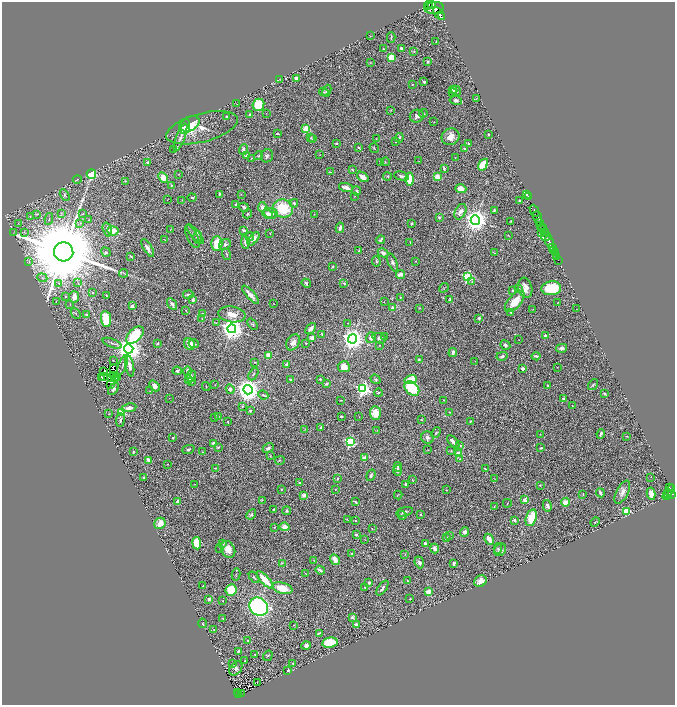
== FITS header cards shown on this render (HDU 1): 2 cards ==
NAXIS1  =                 1345
NAXIS2  =                 1405

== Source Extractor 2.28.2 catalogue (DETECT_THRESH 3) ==
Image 1345 x 1405 px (HDU 1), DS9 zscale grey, zoomed out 1/2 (1 PNG px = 2 x 2 image px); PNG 677 x 707 px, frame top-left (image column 1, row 1405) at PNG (2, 2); each listed source drawn as its Kron ellipse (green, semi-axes under 4 px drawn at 4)
Background 0.871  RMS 0.044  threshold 0.131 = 3 sigma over >= 5 px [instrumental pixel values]
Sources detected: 478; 39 cannot appear on this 1/2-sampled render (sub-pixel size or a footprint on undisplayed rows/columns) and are neither listed nor drawn; the other 439 listed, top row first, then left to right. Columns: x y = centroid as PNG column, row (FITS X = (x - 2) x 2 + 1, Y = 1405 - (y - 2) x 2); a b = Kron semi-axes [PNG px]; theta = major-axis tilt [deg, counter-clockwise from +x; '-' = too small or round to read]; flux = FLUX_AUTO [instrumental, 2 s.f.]
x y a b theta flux
431 4 3 2 - 420
428 5 4 2 - 470
434 8 10 5 6 4800
439 14 7 3 -50 2700
441 17 3 2 - 810
370 36 2 2 - 3.7
391 37 5 1 - 9.3
436 42 3 2 - 7.5
401 48 3 2 - 19
383 49 2 1 - 3.6
414 51 3 2 - 5
391 57 3 3 - 370
427 62 3 3 - 18
370 63 3 3 - 4.8
280 79 3 2 - 3.3
297 79 2 2 - 100
424 82 3 2 - 14
412 84 3 2 - 2.5
453 90 4 3 - 11
327 91 6 4 66 20
456 91 5 4 - 16
324 92 4 3 - 10
453 92 3 2 - 6.3
476 99 3 1 - 4.7
456 100 6 4 -9 19
237 104 3 1 - 2.9
258 105 6 5 - 280
391 110 3 2 - 4.5
266 113 2 2 - 2.5
423 113 4 2 - 7.8
250 114 2 2 - 9.6
417 116 7 6 - 31
227 117 4 3 - 15
434 122 2 1 - 2.5
190 124 10 7 29 290
185 126 7 5 82 180
202 128 37 14 15 140
306 129 3 3 - 280
277 133 3 2 - 9.7
488 134 3 2 - 7
180 137 15 3 68 31
311 137 3 2 - 6.7
450 137 9 8 - 80
313 138 4 3 - 6.1
399 138 5 3 - 21
376 139 3 2 - 3.1
396 141 3 2 - 5.5
336 143 2 2 - 5.7
469 144 3 2 - 13
359 147 3 2 - 8.6
374 148 5 2 - 8.6
174 149 3 2 - 3.5
243 149 5 3 - 14
464 149 3 3 - 12
246 155 4 2 - 15
320 155 2 1 - 2.3
259 156 4 3 - 9.3
267 156 6 6 - 21
455 157 2 2 - 2.4
251 158 2 2 - 3.9
418 161 2 2 - 2.7
148 162 3 3 - 21
385 162 4 2 - 4.6
381 163 4 3 - 10
483 165 6 4 56 160
444 169 4 2 - 14
352 170 3 3 - 8.1
330 172 4 2 - 4.4
91 174 5 4 - 620
179 174 3 2 - 3.8
387 176 4 3 - 8.4
401 176 7 3 -15 19
363 177 6 4 -37 58
437 177 2 2 - 230
163 178 5 4 - 75
77 179 4 2 - 6.8
410 179 6 4 -88 140
125 181 3 2 - 8.3
171 185 3 2 - 9.8
346 188 7 3 -17 46
461 189 6 4 -19 100
356 191 4 3 - 12
219 194 4 2 - 9.5
241 194 3 2 - 3.6
527 194 4 2 - 79
65 195 6 3 -59 11
354 196 2 2 - 3.5
528 197 2 1 - 20
192 198 4 2 - 9.6
167 200 2 1 - 2.3
182 200 4 2 - 3.7
520 201 4 3 - 16
294 203 4 3 - 14
236 204 3 3 - 12
244 207 5 3 - 21
262 207 5 4 - 36
283 208 10 9 - 350
494 210 4 3 - 18
535 211 6 2 -64 1500
460 212 8 5 63 52
61 213 4 3 - 8.5
271 213 7 5 -8 40
37 214 4 3 - 9.3
83 214 3 2 - 3.1
248 214 5 3 - 9.8
267 214 5 4 - 37
314 214 2 1 - 2.2
30 216 3 2 - 5.2
439 217 3 3 - 14
538 217 6 2 -65 1600
49 219 6 3 81 11
89 220 2 2 - 3.3
475 220 4 4 - 8900
511 221 2 2 - 4.3
18 223 3 2 - 3.4
80 223 3 2 - 5.2
540 223 3 2 - 230
411 224 3 2 - 16
540 225 3 2 - 380
543 227 3 2 - 840
340 228 5 2 - 26
170 229 3 1 - 3.1
107 230 7 3 -73 17
244 230 4 3 - 21
113 231 5 4 - 110
24 232 4 2 - 4.8
542 232 2 2 - 87
545 232 3 2 - 360
14 233 3 2 - 4.6
270 233 3 2 - 5.2
195 234 12 2 -51 15
508 235 3 2 - 3.3
546 236 5 4 - 860
192 237 12 5 -64 25
250 237 4 3 - 16
198 238 6 4 88 17
253 239 8 3 52 59
165 240 3 1 - 2.6
381 240 4 2 - 16
245 242 6 3 -82 19
410 242 4 2 - 6.1
549 242 6 2 -62 2500
217 244 7 5 89 180
225 244 6 5 - 29
148 248 10 3 -58 37
552 248 2 2 - 430
554 250 2 2 - 780
359 251 3 2 - 13
64 252 10 9 - 180000
106 252 5 4 - 13
383 253 5 4 - 37
494 253 3 2 - 3.8
555 253 2 1 - 330
226 254 6 2 -70 7.7
131 256 4 2 - 7.8
557 256 3 1 - 280
559 260 2 2 - 220
376 261 5 2 - 13
416 261 2 2 - 3.5
29 262 3 2 - 5.5
393 263 9 4 -69 22
333 267 3 2 - 7.7
124 273 4 2 - 6.9
400 274 4 2 - 84
468 277 3 3 - 790
42 278 5 2 - 10
472 282 3 2 - 5.1
59 283 4 2 - 8.1
78 283 3 2 - 6
306 283 5 3 - 17
344 283 4 3 - 11
444 288 5 3 - 7.7
525 288 10 7 -74 81
551 288 10 7 5 320
518 289 4 3 - 6.6
513 290 4 3 - 10
93 293 2 2 - 7.3
188 295 5 2 - 11
250 295 12 4 -48 61
107 296 3 1 - 7.1
66 297 2 2 - 6.6
74 297 6 5 - 53
401 297 3 2 - 5.9
193 300 3 2 - 23
450 300 3 3 - 8.3
56 301 3 2 - 3.5
384 302 3 2 - 3.4
515 302 13 6 49 170
557 303 2 2 - 5.1
70 304 2 1 - 2.3
172 304 6 3 -58 32
273 304 2 2 - 2.5
132 306 3 2 - 29
393 308 4 3 - 24
420 308 3 2 - 4.1
533 309 3 1 - 3
576 309 2 1 - 1.9
186 311 3 2 - 4.1
510 312 3 2 - 7.4
203 313 3 2 - 6.9
76 314 6 2 -48 7
232 314 13 8 -8 95
86 315 2 2 - 10
479 318 2 2 - 35
106 319 8 5 -83 330
202 319 2 2 - 3.4
216 323 3 3 - 6.2
348 323 2 2 - 3.2
253 324 6 3 -48 11
232 329 4 4 - 8700
311 329 6 3 49 33
322 334 4 2 - 5.2
135 335 11 6 44 510
545 336 2 2 - 67
385 337 3 2 - 3.7
312 338 3 3 - 53
371 338 5 5 - 35
379 338 7 5 -21 28
352 339 4 4 - 7000
519 340 2 2 - 3.1
293 342 8 6 62 43
112 343 10 3 -21 19
158 343 3 2 - 11
194 343 5 3 - 17
305 343 2 2 - 4.4
189 344 6 5 - 79
379 345 2 2 - 4.4
505 345 5 4 - 18
562 348 6 4 11 28
129 349 4 4 - 11000
453 353 4 3 - 29
269 355 3 3 - 90
502 356 5 3 - 13
536 356 4 2 - 17
113 360 2 1 - 2.7
419 360 3 3 - 11
475 361 2 2 - 3.2
255 362 4 2 - 5.9
287 364 3 2 - 23
123 365 10 3 69 14
130 366 11 4 -79 49
344 367 6 5 - 88
557 367 3 2 - 3
113 368 3 1 - 5.1
523 368 3 3 - 19
177 371 4 3 - 13
187 371 5 3 - 17
104 372 2 1 - 3.5
253 374 7 3 61 11
113 376 2 1 - 3.6
191 376 6 5 - 24
101 377 2 1 - 7.8
103 377 2 1 - 5.3
112 377 2 1 - 4.5
116 378 2 1 - 2.4
117 378 2 1 - 0.63
290 379 3 2 - 9.4
320 379 3 2 - 7.3
376 379 5 3 - 12
189 380 4 4 - 51
411 380 6 4 16 140
191 381 3 3 - 14
326 384 4 3 - 16
593 384 6 2 56 6.8
111 385 2 1 - 1.9
215 385 3 2 - 2.5
155 386 6 4 -49 50
206 386 4 2 - 3.9
548 386 2 2 - 27
113 389 7 4 49 14
230 389 5 4 - 32
363 389 4 4 - 2500
412 389 8 6 -44 420
248 390 4 4 - 10000
150 391 3 2 - 5.2
378 393 4 2 - 8
604 393 2 2 - 10
263 395 5 3 - 11
169 398 2 1 - 1.9
563 398 2 2 - 39
341 400 3 2 - 4.7
444 400 2 2 - 4.3
243 406 4 3 - 6.6
572 406 2 1 - 3.7
129 408 7 4 10 38
250 411 4 3 - 12
122 412 3 3 - 500
449 412 4 2 - 5.3
375 413 7 5 -85 80
109 414 3 2 - 4.5
218 416 4 3 - 6.5
341 416 2 2 - 12
359 416 3 1 - 2.3
215 417 3 2 - 3.4
421 419 3 3 - 6.3
120 420 6 3 84 13
470 421 2 2 - 7.2
228 422 2 2 - 5.5
321 427 3 2 - 8.5
305 430 3 2 - 2.8
377 430 2 1 - 2.3
436 433 5 3 - 11
540 434 2 2 - 3.5
601 434 5 2 - 15
627 436 3 1 - 5.1
173 438 3 2 - 5.8
427 438 6 6 - 29
350 442 4 3 - 920
453 442 8 3 -46 44
213 443 2 2 - 86
460 445 3 3 - 11
218 447 3 3 - 9.9
268 448 6 4 27 23
541 448 3 2 - 11
188 450 6 3 22 17
428 450 3 2 - 3.7
451 451 3 2 - 4.7
134 452 2 2 - 22
202 452 2 2 - 3.4
459 454 3 3 - 280
270 456 3 2 - 9.4
364 458 2 2 - 120
460 459 4 3 - 7
149 460 4 2 - 48
280 460 5 2 - 7.2
167 464 2 1 - 2.4
398 467 5 3 - 11
215 468 3 1 - 3.1
485 468 3 2 - 7
398 471 5 3 - 20
371 475 6 3 69 18
651 477 3 2 - 3
144 478 3 2 - 9.6
337 478 3 3 - 8.4
412 479 4 3 - 8.8
495 479 3 2 - 3
299 483 2 2 - 15
195 484 3 1 - 2.8
405 484 2 2 - 34
540 486 3 2 - 4.6
669 487 2 2 - 160
281 489 3 2 - 4.8
335 489 2 2 - 4.7
446 490 2 1 - 3.7
670 490 6 2 51 210
622 492 13 6 63 43
600 493 4 2 - 16
668 493 3 1 - 100
583 494 3 2 - 9.2
651 494 6 4 -82 74
672 494 4 3 - 320
304 495 2 2 - 110
398 495 4 2 - 6.1
667 495 6 3 56 330
262 500 3 2 - 5.2
525 500 2 2 - 160
178 501 4 3 - 22
356 502 3 2 - 9.9
565 502 4 4 - 83
507 503 4 2 - 5.4
547 506 6 3 -77 25
494 507 3 2 - 4.3
273 509 2 2 - 7.4
287 511 4 4 - 14
626 511 3 3 - 350
404 512 8 3 16 20
251 514 5 4 - 14
402 515 4 3 - 12
421 515 3 2 - 10
531 518 9 5 74 180
347 519 4 2 - 4.4
514 520 3 2 - 16
355 521 3 2 - 4.6
595 522 5 2 - 6.9
160 523 6 5 - 81
275 527 4 3 - 6.7
285 527 5 4 - 79
372 529 3 2 - 5.1
465 532 5 4 - 33
356 535 2 2 - 33
449 536 2 2 - 10
447 538 3 2 - 6.1
365 539 2 1 - 2.6
489 539 6 3 -63 50
197 543 6 4 -81 190
425 543 3 3 - 19
223 544 3 3 - 5.6
220 548 2 2 - 4.1
435 548 5 4 - 41
228 549 9 6 -62 82
498 549 5 4 - 13
500 550 7 5 52 29
352 553 3 3 - 7.9
405 554 3 2 - 3.9
335 560 5 4 - 80
314 561 3 2 - 3.9
419 562 6 4 -67 22
282 563 4 2 - 4.9
454 563 4 2 - 16
320 570 5 3 - 24
305 573 3 2 - 3.5
236 574 6 3 78 7.4
254 577 6 2 -49 9.9
265 580 11 3 -47 180
408 581 4 2 - 3.3
480 581 6 5 - 71
369 582 4 4 - 18
203 586 2 1 - 3.3
282 588 10 5 -15 140
365 588 2 2 - 8.3
382 588 8 3 54 19
231 590 6 5 - 230
428 592 3 3 - 84
209 599 3 3 - 36
410 599 2 2 - 9.3
223 601 2 2 - 3.7
259 607 10 8 -38 1700
352 617 2 2 - 46
223 619 3 2 - 4.3
202 623 4 2 - 6.3
293 625 2 2 - 3.5
356 625 4 3 - 29
214 629 3 2 - 4.8
319 633 4 2 - 6.8
248 640 3 2 - 5.2
330 643 8 5 8 370
306 645 4 4 - 35
239 651 3 2 - 17
255 655 2 1 - 4.1
268 656 5 2 - 7.1
245 661 2 2 - 7.8
293 663 3 2 - 7.2
233 664 3 3 - 8.5
236 669 8 5 48 26
288 670 2 2 - 40
257 682 3 1 - 3.7
238 692 3 1 - 25
241 694 2 1 - 3.2
239 695 3 2 - 87
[39 sub-pixel or undisplayed-footprint detections neither listed nor drawn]